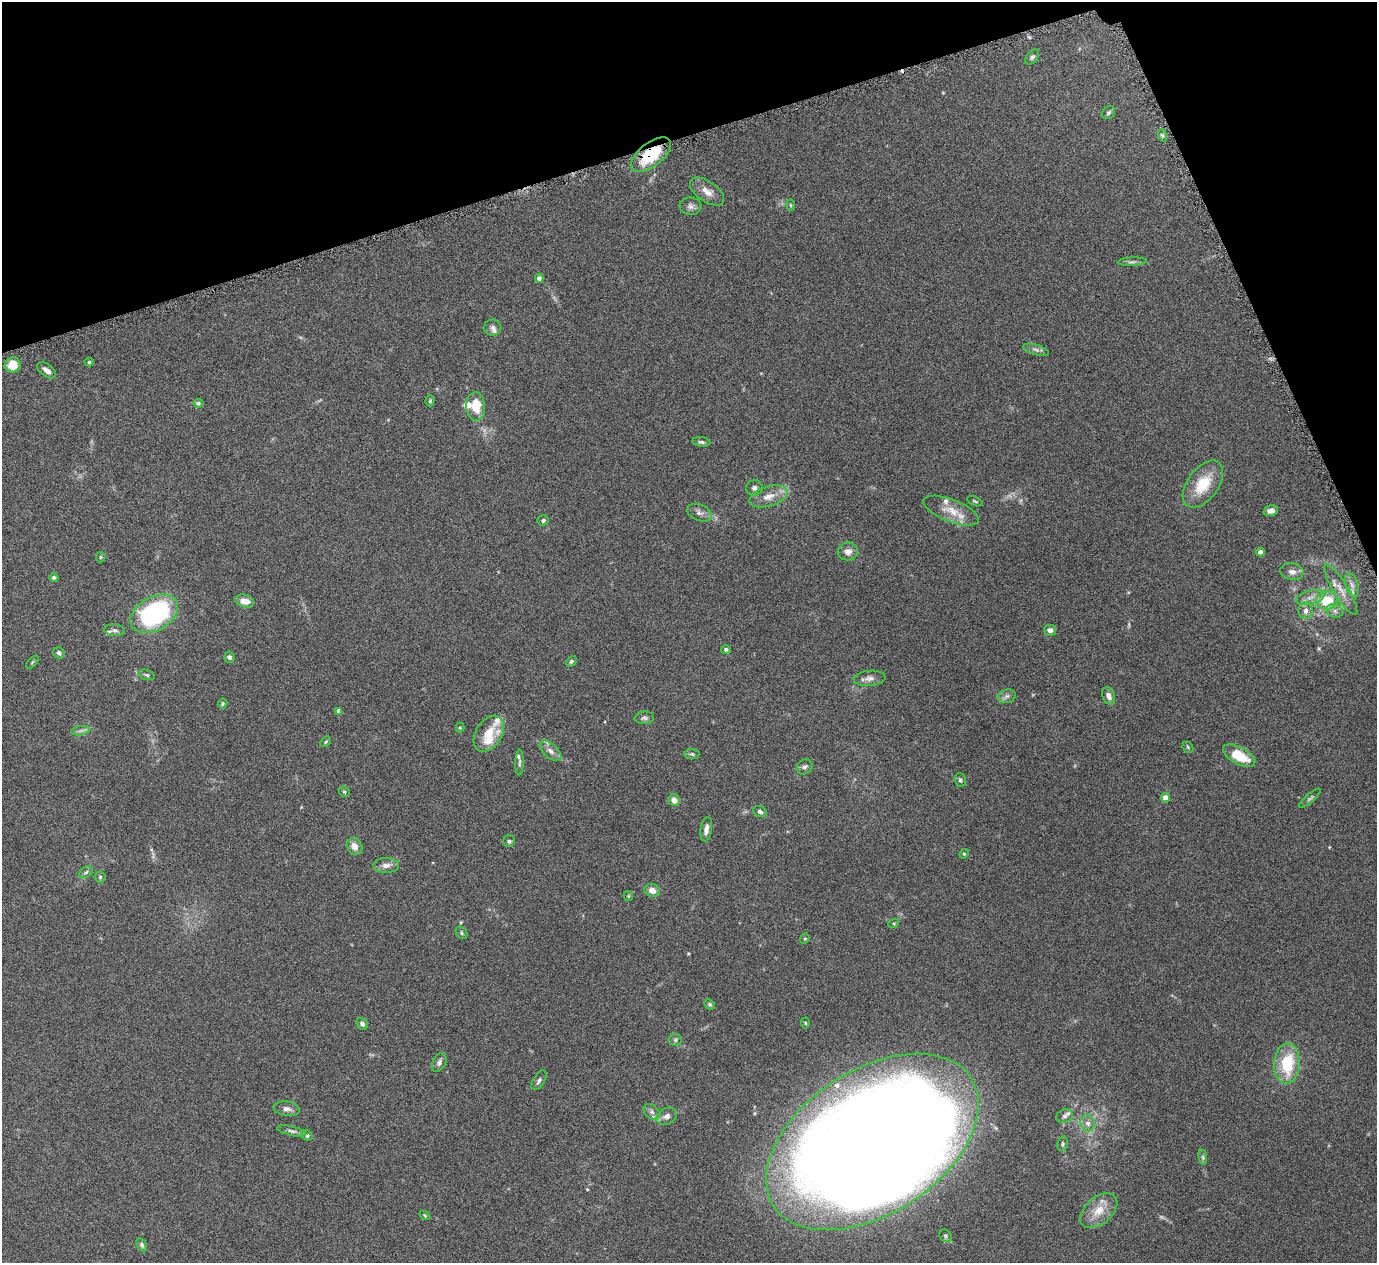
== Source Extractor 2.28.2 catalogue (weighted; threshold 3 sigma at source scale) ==
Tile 3 of 4 x 4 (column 3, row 1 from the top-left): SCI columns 2753-4127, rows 3946-5206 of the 5508 x 5497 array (HDU 1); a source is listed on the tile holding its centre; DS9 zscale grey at full resolution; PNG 1379 x 1265 px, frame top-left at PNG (2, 2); each listed source drawn as its Kron ellipse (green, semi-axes under 4 px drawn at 4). Shown black and unused: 16% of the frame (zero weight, under 4 of 8 exposures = <1% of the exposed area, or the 3 px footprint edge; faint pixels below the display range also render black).
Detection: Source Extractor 2.28.2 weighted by HDU 2 'WHT'; one run over the whole footprint, this tile lists its part. Background 0.174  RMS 0.0061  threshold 0.025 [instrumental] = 3 sigma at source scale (4.09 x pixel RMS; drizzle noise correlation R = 1.36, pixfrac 0.8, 0.05/0.05 arcsec/px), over >= 5 px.
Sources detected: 116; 1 too faint to see at this stretch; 1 inside a brighter object's white glare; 1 cosmic-ray / hot-pixel residue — neither listed nor drawn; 11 inside a brighter listed object's ellipse — not listed separately; the other 102 listed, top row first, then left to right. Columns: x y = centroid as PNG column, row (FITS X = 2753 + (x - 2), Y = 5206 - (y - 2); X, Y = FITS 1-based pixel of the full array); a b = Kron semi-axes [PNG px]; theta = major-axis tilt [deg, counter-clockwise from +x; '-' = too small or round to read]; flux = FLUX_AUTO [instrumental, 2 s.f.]
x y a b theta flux
1032 57 8 5 51 1.4
1108 113 7 5 45 1.2
1162 135 6 4 -70 1
651 155 24 12 38 26
707 192 19 10 -36 5.6
791 205 6 3 -88 0.58
690 206 11 8 -5 2.4
1132 262 14 4 3 1.6
539 278 4 4 - 2.4
493 328 9 8 - 2
1036 350 13 5 -16 1.8
89 362 4 4 - 0.65
13 365 8 7 - 10
47 370 11 6 -36 3.2
430 401 5 4 - 0.74
198 403 5 4 - 1.1
476 406 14 9 -87 12
701 442 9 4 -6 1.2
1203 484 27 15 54 19
754 488 8 7 - 2
768 496 19 10 17 6.7
975 501 8 3 -25 0.66
951 511 30 11 -21 9.6
1271 511 7 5 18 2.8
699 513 13 8 -23 2.7
543 520 6 5 - 1.2
848 551 10 9 - 3.7
1260 552 4 4 - 4
101 557 5 4 - 0.66
1292 572 12 8 -10 3.3
54 577 4 4 - 1.5
1352 585 12 6 -71 3
1341 590 29 7 -59 6.3
1310 597 15 7 15 4
1327 600 11 9 7 17
244 601 9 6 -13 6
1306 611 8 7 - 3.1
1335 611 8 6 -17 2.2
154 614 25 16 29 89
115 630 10 6 -6 1.7
1050 630 6 5 - 2.8
726 650 5 4 - 1.2
59 653 6 5 - 1.4
229 657 5 5 - 1.5
571 661 6 4 49 0.92
32 662 8 3 45 0.67
147 675 8 5 -18 1
869 678 16 7 6 3.4
1007 696 9 6 16 1.8
1109 696 9 6 -67 3.2
223 703 5 5 - 0.9
339 711 4 4 - 3.3
644 718 9 6 2 1.6
460 727 5 4 - 0.59
81 731 9 4 9 1.6
489 734 19 13 58 10
326 742 6 3 45 0.66
1188 747 6 5 - 0.7
551 751 13 7 -42 3.4
692 754 7 5 -2 1
1239 756 18 8 -29 16
519 763 13 4 89 1.4
805 767 8 7 - 1.8
960 780 7 5 -74 1.2
344 792 6 5 - 0.84
1165 797 4 4 - 5.7
1310 798 14 4 41 1.3
674 800 6 5 - 3.8
760 812 7 5 -26 1.4
706 829 12 5 81 3
509 841 6 6 - 1
355 846 9 7 -54 4.2
964 854 5 4 - 0.67
386 865 13 7 0 3.2
86 872 8 5 32 1.3
100 877 5 5 - 0.83
652 890 8 6 -15 4.4
628 896 5 4 - 0.65
894 923 5 3 - 0.51
462 933 7 5 -51 0.94
805 939 5 4 - 0.73
710 1004 5 4 - 1
805 1023 5 3 - 0.57
362 1024 6 5 - 1.4
675 1040 6 6 - 1
439 1062 10 6 63 1.9
1287 1063 20 13 86 25
539 1080 11 5 58 1.6
287 1109 13 7 -9 2.8
652 1112 9 6 -41 2.1
667 1116 10 8 30 2.9
1065 1116 8 6 21 1.7
1088 1123 8 7 - 2.7
292 1131 15 4 -13 1.9
307 1135 6 5 - 1.3
872 1142 118 72 33 2400
1063 1144 7 5 76 1.1
1203 1157 8 4 -82 1.1
1099 1211 22 13 41 9.6
425 1215 6 4 -32 0.63
945 1236 7 5 -46 1.1
142 1245 7 4 -59 1.2
Overlapping masked pixels (flux is a lower limit): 1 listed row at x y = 651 155
Isophote crosses this tile's border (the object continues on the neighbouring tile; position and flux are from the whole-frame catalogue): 1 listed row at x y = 872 1142